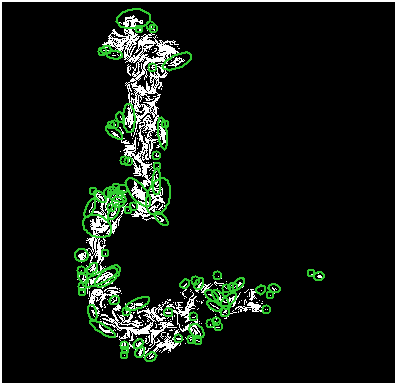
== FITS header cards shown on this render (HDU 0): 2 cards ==
NAXIS1  =                  393
NAXIS2  =                  381

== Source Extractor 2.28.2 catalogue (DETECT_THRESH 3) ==
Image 393 x 381 px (HDU 0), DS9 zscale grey, 1 PNG px = 1 image px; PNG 397 x 385 px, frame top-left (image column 1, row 381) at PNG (2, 2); each listed source drawn as its Kron ellipse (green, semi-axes under 4 px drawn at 4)
Background 0.497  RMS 1.9e-06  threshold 5.56e-06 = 3 sigma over >= 5 px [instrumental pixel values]
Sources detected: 175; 89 with non-positive FLUX_AUTO (blend fragments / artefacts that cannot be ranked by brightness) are neither listed nor drawn; the other 86 listed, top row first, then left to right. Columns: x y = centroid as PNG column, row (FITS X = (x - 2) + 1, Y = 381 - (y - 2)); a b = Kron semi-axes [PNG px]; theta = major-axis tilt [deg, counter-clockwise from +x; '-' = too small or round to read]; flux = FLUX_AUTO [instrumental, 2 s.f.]
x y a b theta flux
134 19 17 10 6 4.3
151 26 2 2 - 0.052
154 29 2 2 - 0.17
140 30 2 2 - 0.3
106 50 5 2 - 0.73
102 51 3 2 - 0.023
115 55 8 2 -4 0.14
177 61 16 6 24 0.81
153 68 3 2 - 0.16
121 118 5 2 - 0.17
129 118 14 6 -87 0.44
166 124 4 2 - 0.12
114 125 3 2 - 0.066
111 126 4 2 - 0.085
115 133 10 3 -34 2
163 133 16 4 -84 2
157 156 3 2 - 0.11
125 161 2 2 - 0.0056
129 161 2 2 - 0.096
158 166 3 2 - 0.027
157 182 13 3 90 0.82
116 188 3 2 - 0.18
122 189 6 2 6 0.14
113 190 2 2 - 0.22
94 192 4 2 - 0.33
138 192 17 7 -50 0.21
108 193 4 2 - 0.33
120 194 2 2 - 0.087
100 197 7 2 -42 0.45
117 197 10 3 -20 0.63
159 197 19 11 73 2.6
118 202 6 5 - 0.53
133 206 4 2 - 0.18
90 208 10 3 66 0.36
111 208 3 2 - 0.12
128 210 2 2 - 0.054
114 212 9 2 60 0.12
161 219 9 4 -45 1.3
97 226 15 11 -24 3.5
105 254 3 2 - 0.6
82 255 7 6 - 1.2
92 269 7 4 50 1.1
81 271 3 2 - 0.18
312 274 3 2 - 0.11
108 276 15 7 38 3.7
218 276 3 2 - 0.19
319 276 5 3 - 0.87
83 278 7 2 -52 0.15
101 278 19 6 25 3.2
196 281 3 2 - 0.31
185 284 5 2 - 0.82
199 284 6 2 61 0.25
239 284 7 3 49 1.2
82 287 3 2 - 0.1
233 287 4 3 - 0.11
227 288 3 2 - 0.084
275 288 6 3 -12 0.7
261 290 5 2 - 0.14
83 292 3 2 - 0.05
270 295 2 2 - 0.063
212 296 8 3 -41 0.45
115 300 5 2 - 0.2
221 300 12 5 -50 0.97
229 300 9 4 41 1.7
137 304 13 5 24 0.33
215 306 8 2 -25 0.27
267 310 3 2 - 0.16
225 311 5 3 - 0.49
126 312 4 2 - 0.22
93 313 8 3 -74 0.067
169 313 4 2 - 0.52
194 317 3 2 - 0.15
217 322 3 2 - 0.13
210 324 3 2 - 0.07
219 327 3 2 - 0.0034
103 330 15 4 -32 2.1
197 331 8 6 -41 1
178 338 4 2 - 0.14
191 339 2 2 - 0.16
198 340 4 3 - 0.32
138 344 5 3 - 0.48
125 345 3 2 - 0.37
126 350 3 2 - 0.05
140 352 6 3 60 1.6
124 355 2 2 - 0.13
151 357 6 3 26 0.13
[89 non-positive-flux detections neither listed nor drawn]